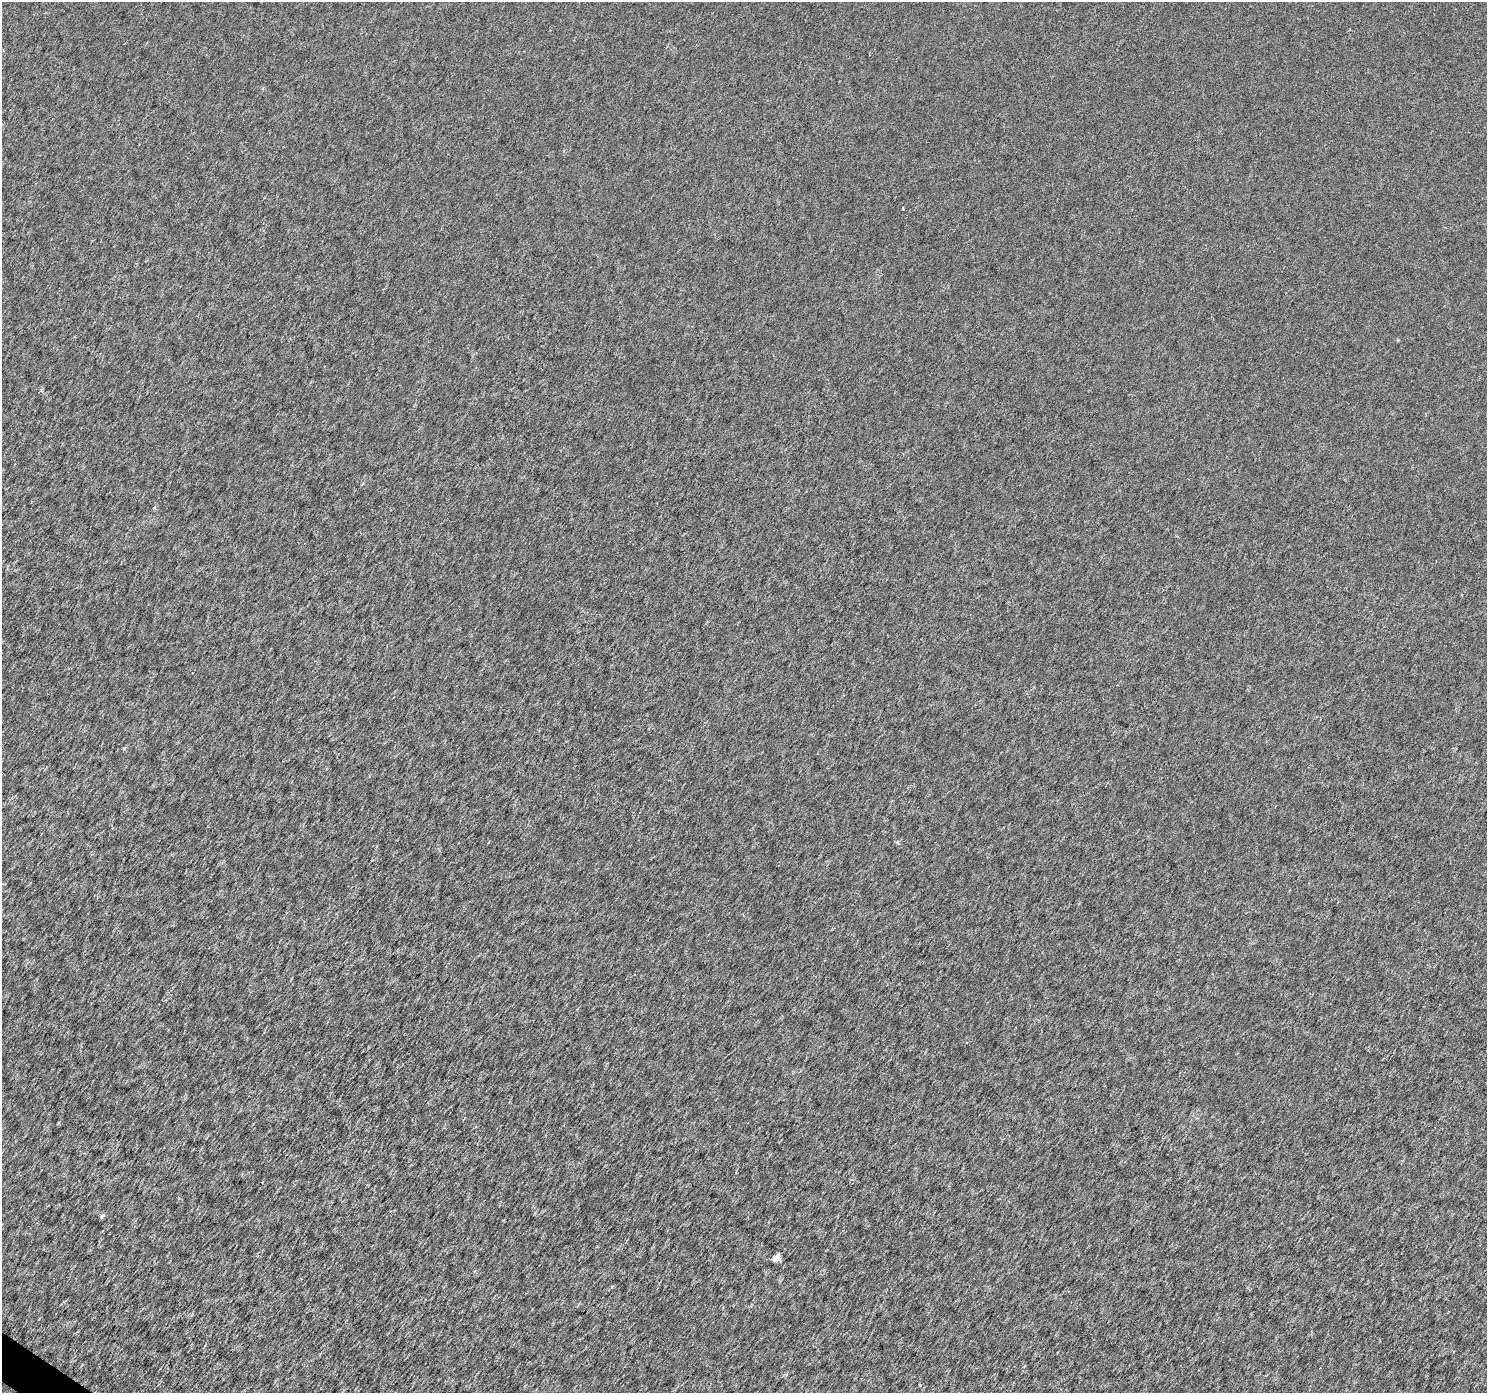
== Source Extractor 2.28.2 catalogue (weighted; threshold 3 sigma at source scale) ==
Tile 7 of 4 x 4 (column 3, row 2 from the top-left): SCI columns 2972-4456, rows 2968-4358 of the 5948 x 5997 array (HDU 1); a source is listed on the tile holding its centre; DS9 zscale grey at full resolution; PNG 1489 x 1395 px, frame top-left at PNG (2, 2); no overlay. Shown black and unused: <1% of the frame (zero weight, under 3 of 6 exposures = <1% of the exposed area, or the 3 px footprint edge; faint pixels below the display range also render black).
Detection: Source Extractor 2.28.2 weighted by HDU 2 'WHT'; one run over the whole footprint, this tile lists its part. Background -3.44e-05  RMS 0.0017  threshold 0.00692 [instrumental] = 3 sigma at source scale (4.09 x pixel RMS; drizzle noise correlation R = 1.36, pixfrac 0.8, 0.0396/0.0396 arcsec/px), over >= 5 px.
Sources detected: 5; all 5 listed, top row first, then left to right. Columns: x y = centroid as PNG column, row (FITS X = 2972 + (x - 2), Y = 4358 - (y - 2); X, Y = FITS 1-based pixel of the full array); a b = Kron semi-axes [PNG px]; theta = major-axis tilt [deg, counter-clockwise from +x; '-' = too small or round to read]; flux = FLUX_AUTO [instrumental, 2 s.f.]
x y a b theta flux
903 208 4 2 - 0.12
154 508 5 4 - 0.2
897 842 5 5 - 0.27
102 1216 7 4 67 0.27
776 1258 5 4 - 2.6